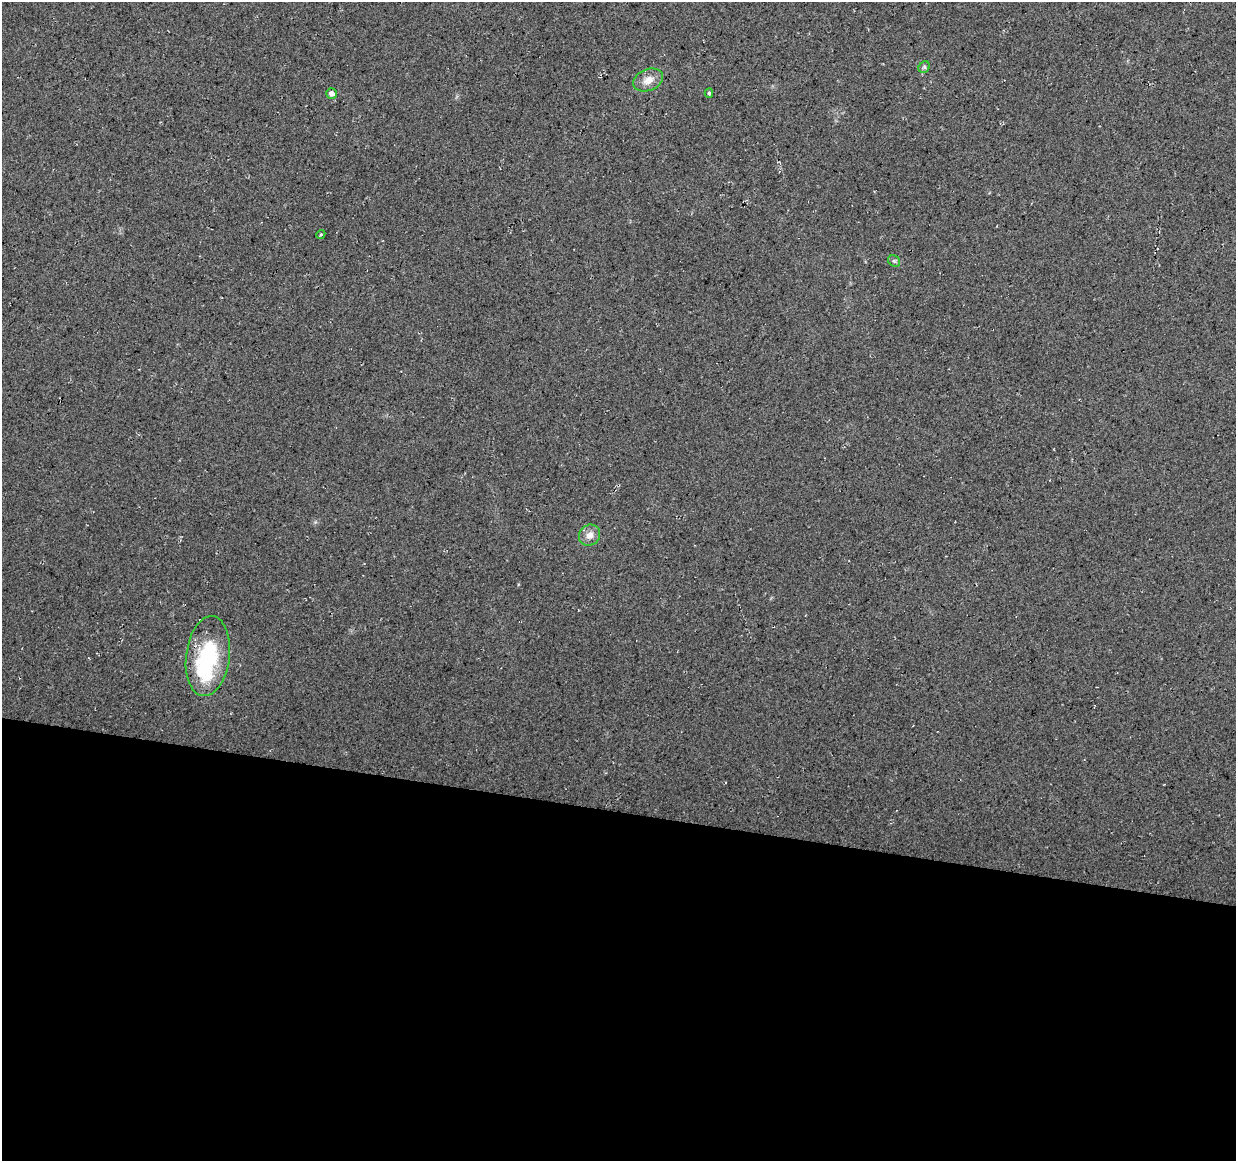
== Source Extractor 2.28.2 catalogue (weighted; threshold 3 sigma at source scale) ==
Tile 14 of 4 x 4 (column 2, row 4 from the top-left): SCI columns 1235-2468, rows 226-1384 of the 4944 x 5147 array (HDU 1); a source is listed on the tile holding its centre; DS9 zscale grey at full resolution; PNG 1238 x 1163 px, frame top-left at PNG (2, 2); each listed source drawn as its Kron ellipse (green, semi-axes under 4 px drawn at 4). Shown black and unused: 30% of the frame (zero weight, under 3 of 4 exposures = <1% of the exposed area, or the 3 px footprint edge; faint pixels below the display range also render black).
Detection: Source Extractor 2.28.2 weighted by HDU 2 'WHT'; one run over the whole footprint, this tile lists its part. Background 0.0376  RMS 0.01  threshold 0.0463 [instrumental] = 3 sigma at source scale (4.5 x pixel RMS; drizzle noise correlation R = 1.50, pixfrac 1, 0.0396/0.0396 arcsec/px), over >= 5 px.
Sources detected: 9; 1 inside a brighter object's white glare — neither listed nor drawn; the other 8 listed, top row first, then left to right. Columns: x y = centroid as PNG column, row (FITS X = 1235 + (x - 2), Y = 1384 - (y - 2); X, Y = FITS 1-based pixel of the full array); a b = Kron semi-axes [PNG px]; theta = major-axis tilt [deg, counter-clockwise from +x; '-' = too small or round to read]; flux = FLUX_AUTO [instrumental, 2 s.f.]
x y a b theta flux
924 67 6 5 - 1.9
648 80 15 10 21 11
709 93 4 4 - 1.8
331 94 5 5 - 5.6
321 234 5 3 - 1.3
894 261 6 5 - 1.8
590 535 11 10 - 7.8
208 656 40 21 83 93